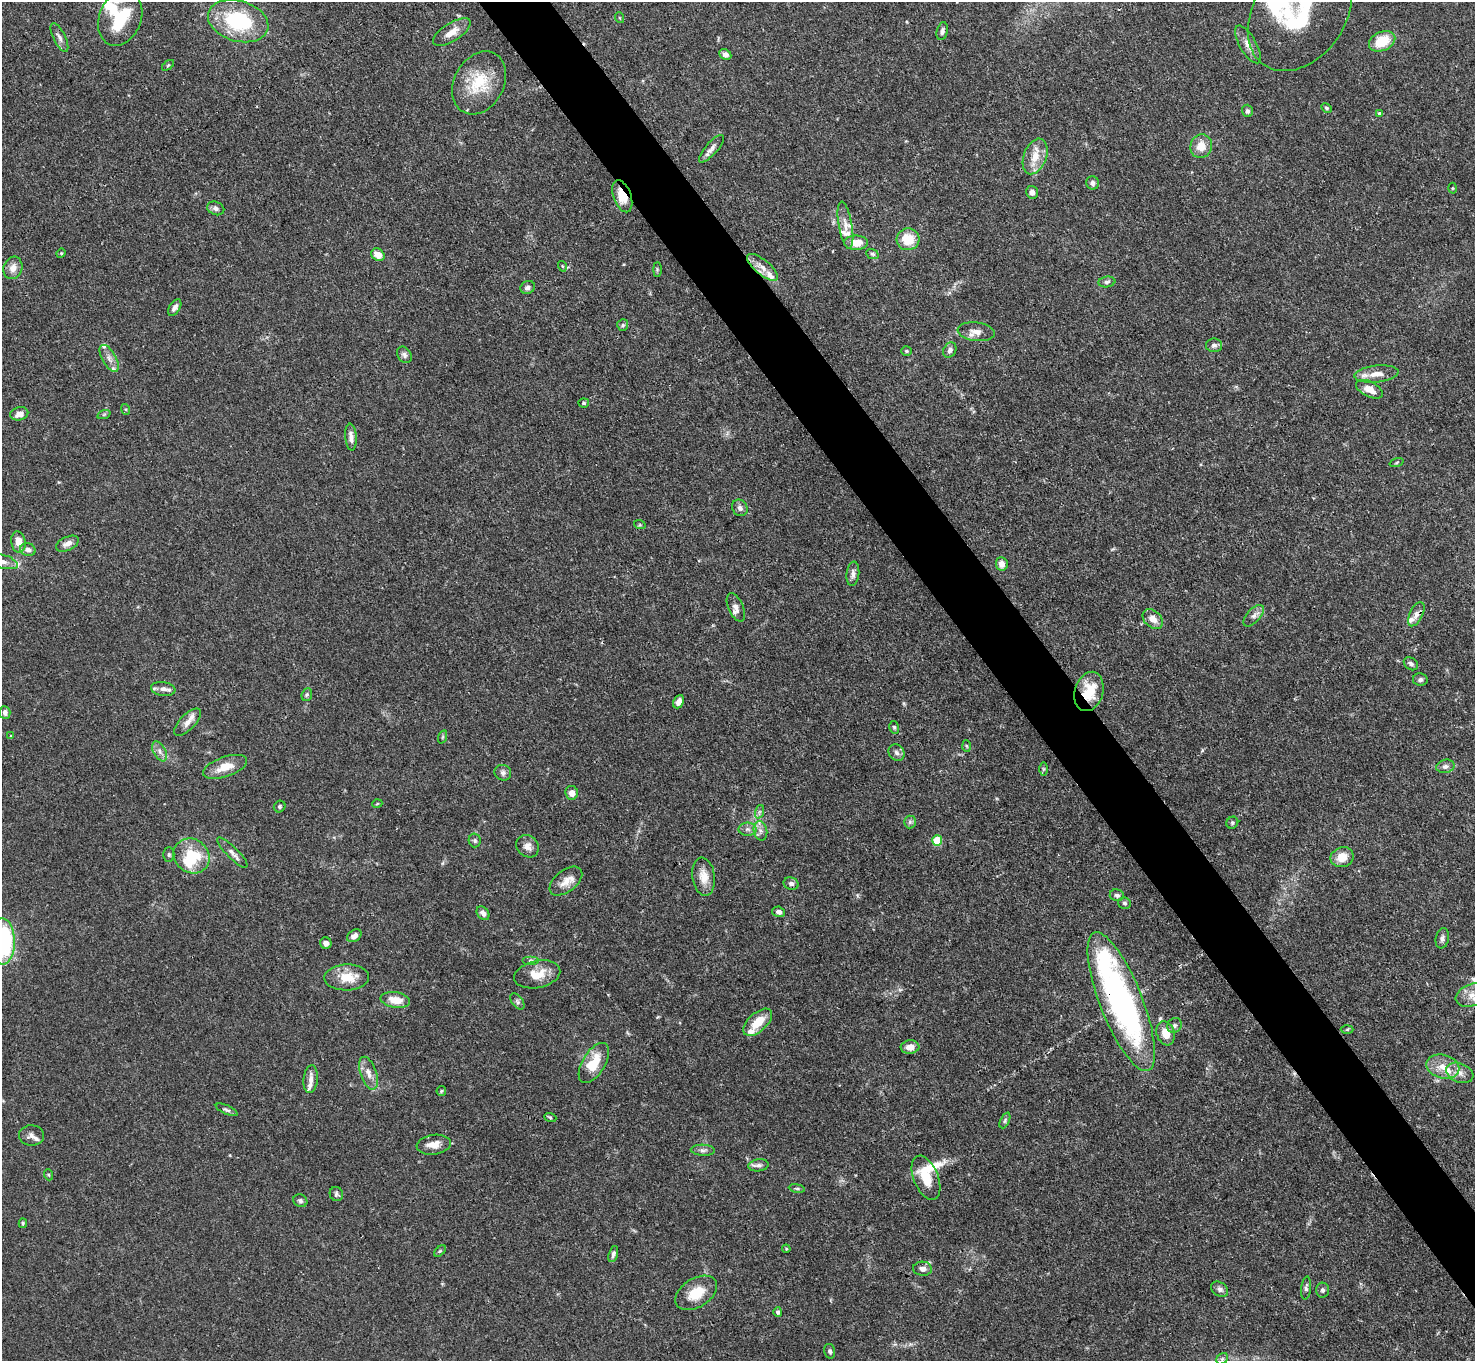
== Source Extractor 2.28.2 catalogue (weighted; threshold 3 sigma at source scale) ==
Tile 6 of 4 x 4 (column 2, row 2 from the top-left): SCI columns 1475-2947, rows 2875-4233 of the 5894 x 5887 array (HDU 1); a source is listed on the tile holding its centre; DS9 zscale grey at full resolution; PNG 1477 x 1363 px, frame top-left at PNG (2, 2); each listed source drawn as its Kron ellipse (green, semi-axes under 4 px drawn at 4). Shown black and unused: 5% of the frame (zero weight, under 3 of 4 exposures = <1% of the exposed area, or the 3 px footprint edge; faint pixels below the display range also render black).
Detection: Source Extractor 2.28.2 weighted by HDU 2 'WHT'; one run over the whole footprint, this tile lists its part. Background 0.131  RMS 0.0044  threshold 0.0199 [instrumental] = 3 sigma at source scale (4.5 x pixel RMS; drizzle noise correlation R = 1.50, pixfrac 1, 0.05/0.05 arcsec/px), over >= 5 px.
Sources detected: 166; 1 inside a brighter object's white glare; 1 cosmic-ray / hot-pixel residue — neither listed nor drawn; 15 inside a brighter listed object's ellipse — not listed separately; the other 149 listed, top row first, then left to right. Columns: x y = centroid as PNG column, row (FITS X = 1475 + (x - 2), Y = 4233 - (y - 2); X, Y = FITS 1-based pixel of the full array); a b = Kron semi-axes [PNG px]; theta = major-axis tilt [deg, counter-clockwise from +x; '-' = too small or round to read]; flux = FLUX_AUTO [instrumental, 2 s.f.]
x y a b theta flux
1300 13 63 46 55 55
120 18 28 21 69 23
620 18 5 3 - 0.4
238 21 31 20 -16 34
942 31 9 5 77 1.4
452 32 21 9 33 5.4
59 37 16 6 -63 2.2
1382 41 14 9 25 12
1248 44 21 8 -60 3.8
725 54 6 5 - 2
168 65 7 3 36 0.53
479 83 33 25 61 18
1326 108 5 4 - 0.62
1247 111 6 5 - 1.1
1379 113 4 4 - 0.83
1201 146 12 10 75 5.7
711 149 17 6 49 2.3
1035 156 18 11 70 6.9
1093 183 7 6 - 1.4
1452 188 5 3 - 0.43
1032 192 6 6 - 1.8
622 196 17 9 -70 7.5
216 208 9 6 -21 1.5
845 225 24 7 -80 4.7
908 239 11 11 - 10
856 243 12 7 1 7.3
61 253 5 4 - 0.47
872 254 6 5 - 0.84
378 255 7 5 -39 4.7
562 266 5 3 - 0.42
762 267 19 7 -40 4.1
13 268 11 9 71 3.7
657 269 7 4 -90 0.64
1107 282 8 5 8 1.2
528 287 7 6 - 1.4
175 307 9 5 57 1.8
623 325 6 5 - 0.85
976 332 18 9 -7 3.9
1214 345 8 7 - 1.5
950 350 8 6 60 1.6
906 351 5 4 - 0.62
404 355 9 6 -57 1.4
109 358 15 7 -61 2.6
1376 374 22 8 6 5.3
1369 389 14 7 -27 4.6
584 403 5 4 - 0.61
125 409 5 3 - 0.53
19 414 9 6 14 3
104 414 7 4 19 0.63
351 437 13 5 -86 2.2
1397 463 7 3 19 0.51
740 508 9 7 -54 1.7
640 525 6 4 -18 0.53
18 542 11 7 -81 4.6
67 544 12 6 25 2.6
28 550 8 6 -19 2
3 561 16 6 -16 3
1002 564 7 6 - 2.9
853 574 12 6 83 2.1
736 607 15 7 -66 2.4
1416 614 13 6 64 2.6
1254 616 13 6 48 2.2
1153 619 11 8 -43 4.2
1411 664 8 5 -37 1.4
1420 680 7 6 - 1.2
163 689 12 7 -7 2.4
1089 691 20 14 74 13
307 695 6 5 - 0.84
679 702 7 5 64 2.2
5 713 6 5 - 1.8
188 722 17 8 46 3.5
894 727 6 5 - 0.7
11 736 3 3 - 0.55
442 737 7 4 71 0.65
966 746 6 4 -87 0.58
159 751 11 6 -63 2.1
896 753 9 7 -46 1.7
1445 766 9 6 13 1.8
225 767 23 10 19 7.1
1043 769 7 4 90 0.68
503 773 8 7 - 1.6
572 793 7 6 - 3.3
377 804 5 3 - 0.36
280 807 6 5 - 1
759 812 7 4 71 0.94
910 822 6 6 - 0.99
1232 823 6 5 - 0.77
747 829 9 6 -1 1.8
760 831 9 6 -77 2.1
475 840 7 6 - 0.99
937 840 5 5 - 17
527 846 12 10 -42 2.9
232 852 20 5 -44 2.4
169 855 7 5 89 0.84
192 856 19 16 -37 18
1342 857 12 10 21 5.7
704 877 19 11 -82 6.1
566 881 19 11 38 5.1
791 884 8 6 -21 1.4
1117 895 7 5 -15 1.2
1125 903 6 5 - 1
779 912 6 5 - 1.7
483 913 7 5 -52 1.9
354 936 8 5 34 1.8
1442 938 10 6 78 1.5
2 941 23 12 -89 68
326 943 6 5 - 1.8
530 960 8 4 0 0.91
537 974 23 13 12 8.2
347 977 22 13 1 9.1
1471 995 16 11 20 5.2
395 1000 15 7 -8 6.5
517 1002 9 5 -54 1.2
1121 1002 74 21 -68 130
758 1022 17 9 43 8.9
1175 1025 8 7 - 1.4
1347 1029 6 4 2 0.52
1166 1033 12 9 -72 5.8
910 1047 9 6 5 3.6
594 1063 22 11 59 11
1443 1067 17 12 -14 6.5
368 1073 17 8 -72 3.8
1460 1073 14 9 -21 3.3
311 1079 14 7 84 2.7
441 1091 5 4 - 0.56
227 1110 12 4 -24 1.1
550 1117 6 3 -20 0.59
1005 1120 8 4 64 0.82
32 1135 12 10 -1 2.3
434 1145 17 10 7 4.3
703 1150 12 5 -3 1.5
759 1165 10 6 7 1.5
49 1175 5 3 - 0.5
926 1178 23 12 -68 11
797 1188 8 4 -8 0.77
336 1194 7 6 - 1
300 1201 7 6 - 1
23 1223 5 4 - 0.6
786 1249 4 3 - 0.44
440 1251 7 4 44 0.62
613 1254 8 4 74 1.3
923 1269 9 7 -4 2.3
1306 1288 11 5 83 1.3
1220 1289 9 6 -34 1.7
1323 1290 7 6 - 1.4
696 1293 23 14 32 11
778 1312 5 4 - 1.1
830 1351 7 5 -76 1
1222 1359 6 5 - 0.94
Overlapping masked pixels (flux is a lower limit): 3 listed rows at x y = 622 196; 1089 691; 1121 1002
Isophote crosses this tile's border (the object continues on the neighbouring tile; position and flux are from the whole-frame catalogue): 4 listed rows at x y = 1300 13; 3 561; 2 941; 1471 995